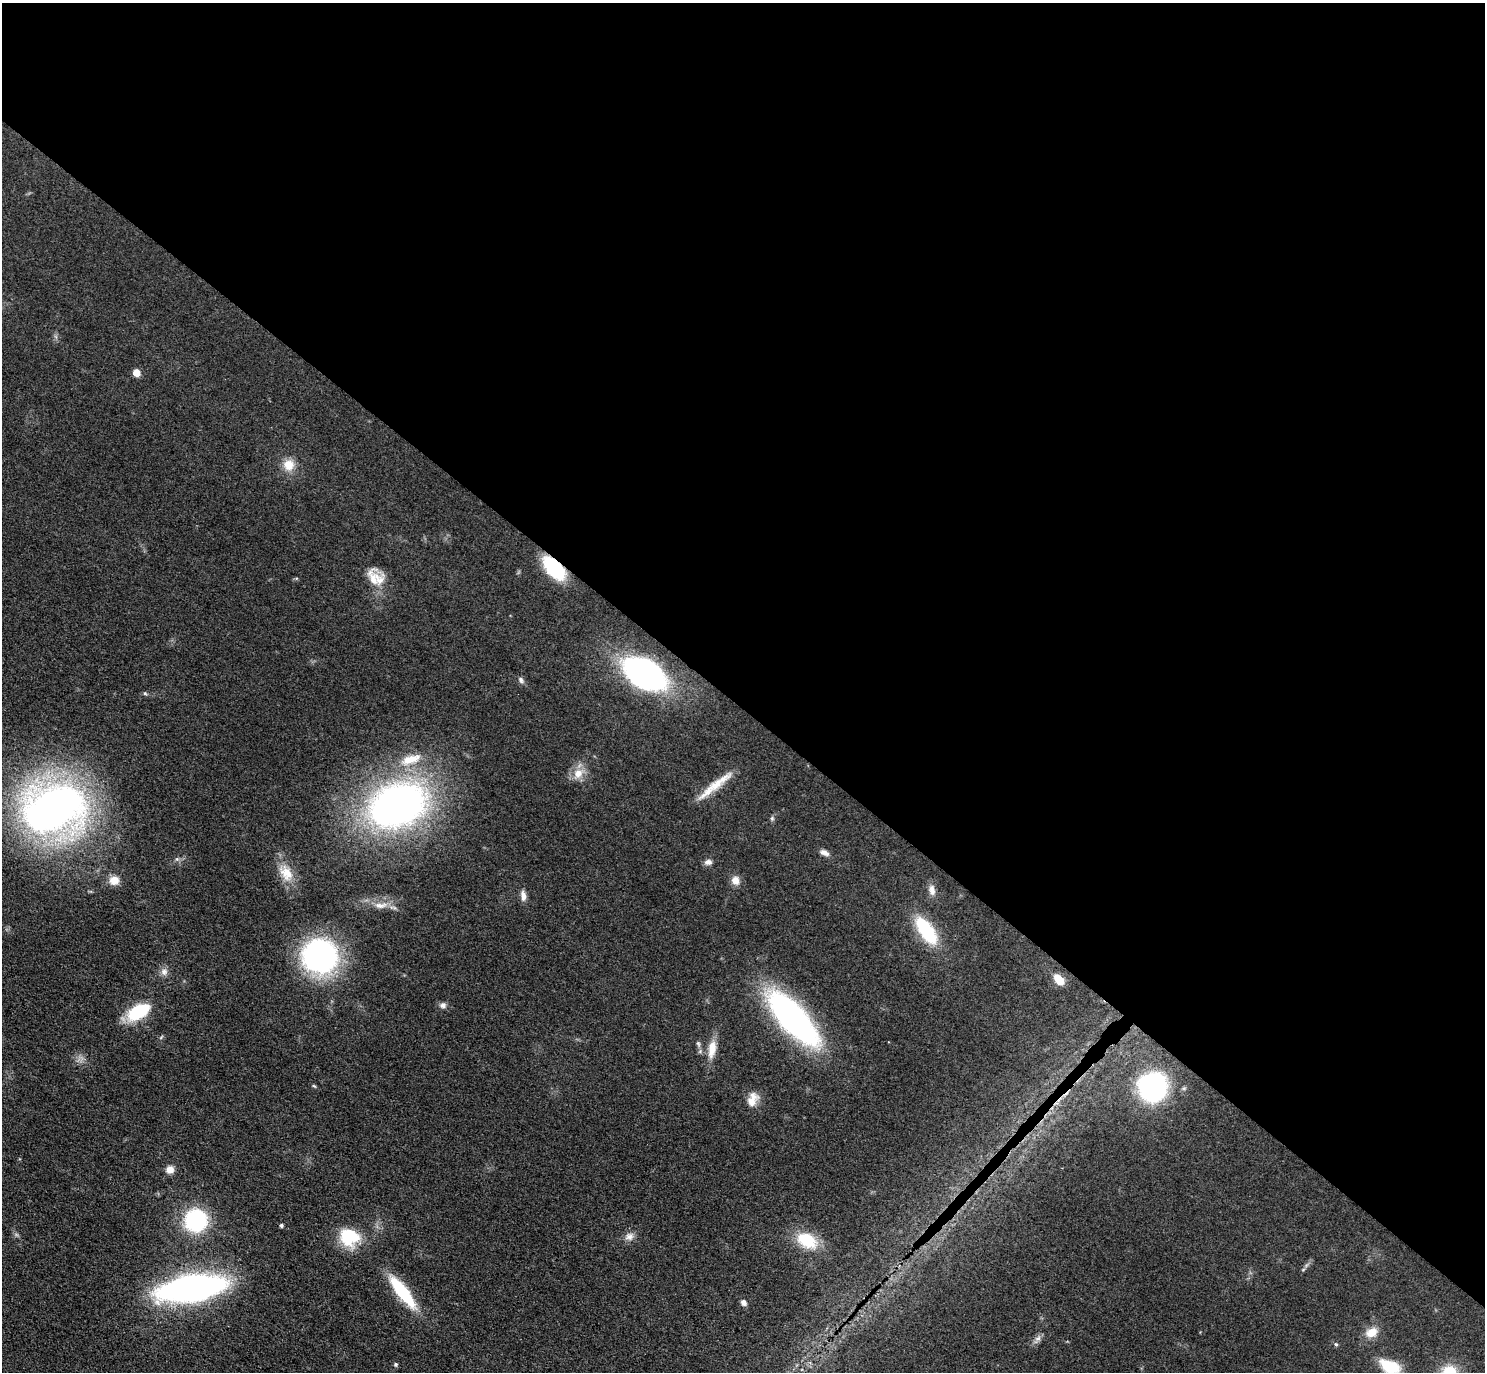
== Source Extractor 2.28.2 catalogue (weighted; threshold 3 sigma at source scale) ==
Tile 3 of 4 x 4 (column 3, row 1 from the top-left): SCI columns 3009-4491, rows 4312-5681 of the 6016 x 6023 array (HDU 1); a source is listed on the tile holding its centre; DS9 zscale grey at full resolution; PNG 1487 x 1374 px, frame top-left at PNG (2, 3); no overlay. Shown black and unused: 52% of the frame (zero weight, under 3 of 4 exposures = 5% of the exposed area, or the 3 px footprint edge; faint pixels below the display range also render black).
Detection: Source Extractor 2.28.2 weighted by HDU 2 'WHT'; one run over the whole footprint, this tile lists its part. Background 0.0466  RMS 0.0061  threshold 0.0272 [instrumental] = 3 sigma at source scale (4.5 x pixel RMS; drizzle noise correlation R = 1.50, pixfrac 1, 0.05/0.05 arcsec/px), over >= 5 px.
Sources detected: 50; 1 inside a brighter listed object's ellipse — not listed separately; the other 49 listed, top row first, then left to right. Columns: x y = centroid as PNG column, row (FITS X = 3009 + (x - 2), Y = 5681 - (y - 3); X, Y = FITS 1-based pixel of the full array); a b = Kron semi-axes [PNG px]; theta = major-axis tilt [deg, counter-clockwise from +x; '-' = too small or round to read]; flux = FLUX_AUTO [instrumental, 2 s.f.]
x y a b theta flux
136 373 5 5 - 12
289 465 15 15 - 8.9
554 568 21 10 -46 58
373 579 39 15 -83 12
645 674 33 21 -30 200
521 680 10 7 -58 1.8
145 693 6 5 - 0.94
411 759 31 12 19 14
578 773 15 12 58 8.2
718 783 53 9 38 14
397 805 45 30 22 360
54 809 59 47 8 400
772 818 7 5 -70 1.1
824 852 12 7 -22 3.1
177 859 5 5 - 1.2
708 862 10 7 9 2.7
286 873 25 16 -55 13
114 880 12 10 3 6.6
735 880 10 9 - 5
932 890 15 9 -80 4.3
523 896 13 7 -84 3.7
380 905 20 8 3 6.3
926 930 31 13 -55 42
320 956 32 31 - 140
164 972 10 9 - 3.2
1059 980 10 6 -51 13
443 1005 9 8 - 2.5
138 1012 22 11 28 38
793 1018 50 19 -49 230
698 1044 7 5 -68 1.4
712 1049 25 10 80 9.4
314 1086 6 4 -43 0.75
1153 1087 21 20 - 150
752 1099 20 12 67 7.7
170 1170 9 9 - 4.7
196 1220 21 20 - 61
281 1225 4 4 - 1.1
349 1236 21 19 -34 28
629 1236 13 10 26 4.2
807 1240 27 17 -27 23
1303 1270 6 4 20 0.76
191 1288 42 15 9 370
402 1292 36 10 -52 43
743 1303 8 7 - 2.2
1371 1332 16 12 27 7.9
1038 1339 14 7 55 2.9
1336 1344 5 4 - 0.91
395 1364 5 4 - 1.1
1390 1367 25 14 -25 19
Overlapping masked pixels (flux is a lower limit): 2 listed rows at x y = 554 568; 793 1018
Isophote crosses this tile's border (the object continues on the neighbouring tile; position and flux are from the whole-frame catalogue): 1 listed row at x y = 1390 1367